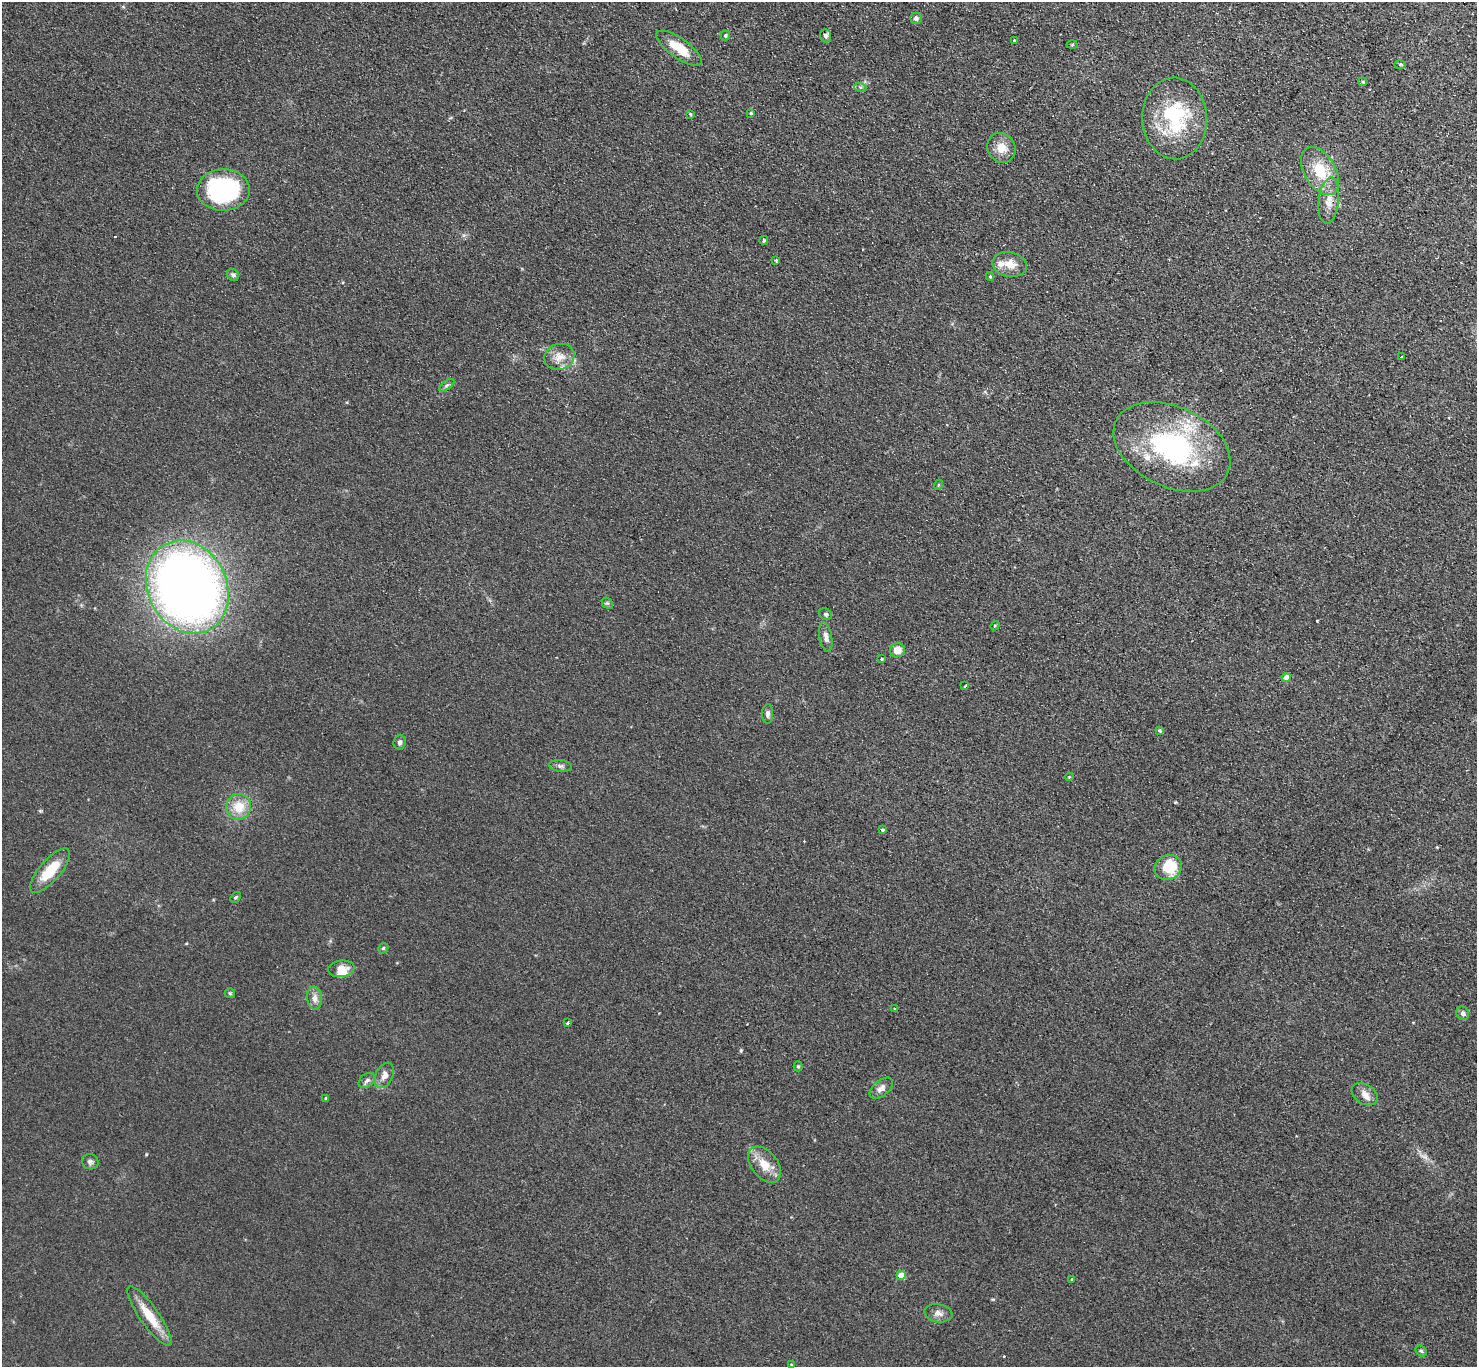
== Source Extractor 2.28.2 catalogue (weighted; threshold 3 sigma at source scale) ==
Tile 10 of 4 x 4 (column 2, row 3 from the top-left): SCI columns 1514-2988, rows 1569-2933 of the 5975 x 6006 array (HDU 1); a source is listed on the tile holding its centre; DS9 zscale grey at full resolution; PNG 1479 x 1369 px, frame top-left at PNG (2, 2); each listed source drawn as its Kron ellipse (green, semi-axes under 4 px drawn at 4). Shown black and unused: <1% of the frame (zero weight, under 2 of 3 exposures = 3% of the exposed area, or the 3 px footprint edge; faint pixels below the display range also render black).
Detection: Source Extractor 2.28.2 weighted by HDU 2 'WHT'; one run over the whole footprint, this tile lists its part. Background 0.0978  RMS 0.012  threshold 0.0537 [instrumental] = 3 sigma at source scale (4.5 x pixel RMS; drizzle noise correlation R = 1.50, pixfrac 1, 0.05/0.05 arcsec/px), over >= 5 px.
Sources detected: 73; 1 inside a brighter object's white glare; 2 cosmic-ray / hot-pixel residue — neither listed nor drawn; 4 inside a brighter listed object's ellipse — not listed separately; the other 66 listed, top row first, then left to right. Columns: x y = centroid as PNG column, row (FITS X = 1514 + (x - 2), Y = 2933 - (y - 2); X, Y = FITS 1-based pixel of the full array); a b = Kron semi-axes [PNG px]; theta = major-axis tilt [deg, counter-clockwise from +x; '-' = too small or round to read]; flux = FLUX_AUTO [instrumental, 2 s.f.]
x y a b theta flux
916 18 6 5 - 3.6
725 36 5 4 - 1.6
825 36 6 5 - 3.5
1014 41 4 4 - 1.7
1072 45 5 3 - 1.2
679 48 27 10 -35 27
1400 64 6 4 1 1.4
1363 82 4 4 - 1.4
860 87 6 4 -18 1.7
751 113 3 3 - 1.2
690 114 4 4 - 1.4
1175 118 41 32 -87 94
1001 148 15 13 -57 15
1320 171 26 15 -59 38
223 190 26 21 2 150
1329 200 23 10 83 15
764 240 4 3 - 1.5
776 260 4 3 - 1.2
1010 264 18 12 -11 14
233 275 6 5 - 3.3
990 276 4 4 - 1.1
559 357 15 13 19 14
1401 357 3 2 - 2.8
447 385 9 4 35 2.4
1172 447 62 40 -25 200
938 485 5 3 - 1.1
187 587 48 39 -63 1100
607 603 6 5 - 1.8
825 614 7 5 -31 2.2
995 626 5 4 - 1.3
826 637 15 6 -79 6.8
897 650 8 7 - 12
882 659 4 3 - 1.2
1286 678 4 4 - 11
965 686 4 3 - 2.7
768 714 9 5 89 3.5
1160 731 4 4 - 1.8
400 742 7 6 - 3.1
560 766 11 6 -5 3.5
1069 777 4 3 - 1
239 807 13 12 - 21
882 830 4 4 - 2
1168 867 14 12 26 34
50 871 28 10 49 33
235 897 6 4 50 1.8
383 948 5 4 - 1.6
341 969 13 8 8 13
230 993 5 5 - 1.4
314 998 11 7 -84 7.1
894 1008 4 3 - 1.5
1463 1013 7 6 - 3.6
568 1023 3 3 - 4.8
798 1066 5 4 - 1.6
384 1075 13 8 65 7.8
367 1080 9 6 40 3.8
881 1088 13 7 39 6.2
1365 1094 14 9 -32 8.3
326 1099 4 3 - 2.5
90 1162 8 7 - 3.3
765 1165 20 13 -51 19
901 1275 4 4 - 19
1072 1279 3 3 - 1.1
938 1313 14 9 -10 6.9
149 1316 36 9 -55 28
1421 1351 6 5 - 1.8
791 1365 4 3 - 0.98